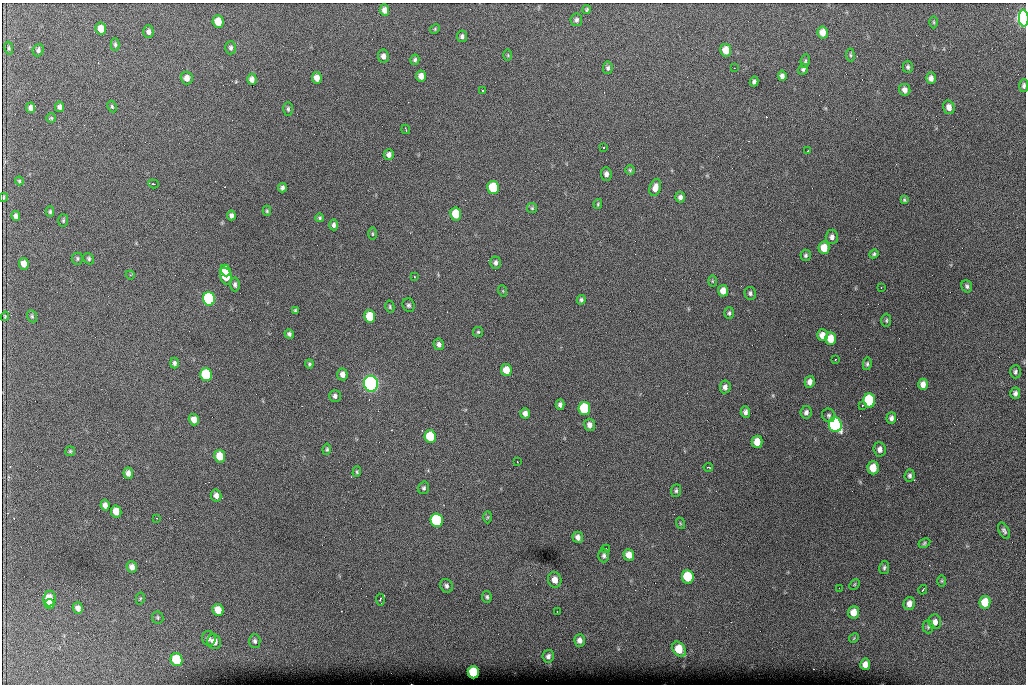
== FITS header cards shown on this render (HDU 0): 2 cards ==
NAXIS1  =                 1024 /fastest changing axis
NAXIS2  =                  682 /next to fastest changing axis

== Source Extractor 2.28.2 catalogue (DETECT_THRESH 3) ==
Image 1024 x 682 px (HDU 0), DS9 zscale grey, 1 PNG px = 1 image px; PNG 1028 x 686 px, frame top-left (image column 1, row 682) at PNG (2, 3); each listed source drawn as its Kron ellipse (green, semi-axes under 4 px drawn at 4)
Background 4150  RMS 42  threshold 126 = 3 sigma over >= 5 px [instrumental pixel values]
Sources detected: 186; all 186 listed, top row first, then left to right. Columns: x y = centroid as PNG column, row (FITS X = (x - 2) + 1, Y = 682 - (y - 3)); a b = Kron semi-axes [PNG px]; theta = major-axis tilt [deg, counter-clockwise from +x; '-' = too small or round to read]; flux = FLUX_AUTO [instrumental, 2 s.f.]
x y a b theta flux
384 10 5 5 - 1.4e+04
587 10 4 4 - 4.0e+03
1024 18 8 4 -87 9.3e+05
576 20 6 6 - 7.1e+03
218 22 6 5 - 5.1e+04
934 22 6 4 -89 3.1e+03
101 29 6 5 - 3.0e+04
435 29 5 4 - 3.2e+03
148 32 6 5 - 9.6e+03
823 33 6 5 - 2.6e+04
462 36 5 5 - 7.2e+03
115 44 6 4 -89 5.4e+03
9 48 7 4 -78 3.8e+03
231 48 6 5 - 6.4e+03
38 50 6 5 - 7.3e+03
726 50 6 5 - 3.8e+04
508 55 6 4 -89 3.3e+03
850 55 6 4 -81 4.5e+03
383 56 6 5 - 1.1e+04
415 60 5 4 - 6.0e+03
805 61 7 4 81 4.4e+03
908 67 6 5 - 5.7e+03
608 68 6 5 - 6.0e+03
734 68 2 2 - 2.3e+03
803 69 5 4 - 5.6e+03
421 76 6 5 - 1.8e+04
782 76 5 4 - 1.0e+04
187 78 6 6 - 1.9e+04
317 78 6 5 - 2.1e+04
931 78 6 5 - 1.2e+04
252 79 5 4 - 1.3e+04
754 82 5 4 - 7.3e+03
1024 86 6 4 89 7.5e+03
905 90 6 5 - 1.1e+04
483 91 3 2 - 4.3e+03
112 106 6 4 -63 4.1e+03
59 107 5 4 - 7.9e+03
949 107 7 5 -74 1.8e+04
31 108 5 4 - 9.7e+03
288 109 7 4 -90 5.2e+03
51 118 5 5 - 3.7e+03
406 129 5 2 - 3.7e+03
603 147 3 2 - 2.7e+03
808 151 3 2 - 2.3e+03
389 155 5 5 - 1.0e+04
630 170 5 5 - 3.9e+03
606 174 7 5 -85 1.0e+04
19 181 4 3 - 3.5e+03
153 184 5 4 - 3.9e+03
655 187 9 5 72 2.0e+04
282 188 4 4 - 7.3e+03
493 188 6 6 - 1.6e+05
4 197 4 2 - 3.4e+03
680 197 5 5 - 9.6e+03
904 200 4 3 - 3.8e+03
598 204 5 4 - 3.6e+03
532 208 5 5 - 3.8e+03
267 211 5 4 - 3.8e+03
50 212 5 4 - 4.2e+03
456 214 6 5 - 7.2e+04
231 215 5 4 - 8.0e+03
16 216 5 4 - 8.7e+03
320 218 4 4 - 4.0e+03
63 220 6 5 - 4.5e+03
334 225 5 4 - 7.8e+03
372 234 6 3 -90 3.0e+03
832 237 7 6 - 1.1e+04
824 248 6 5 - 4.2e+04
874 254 5 3 - 4.3e+03
806 255 5 5 - 5.4e+03
77 259 6 5 - 5.0e+03
89 259 6 5 - 5.4e+03
495 263 6 5 - 7.9e+03
24 264 6 5 - 2.1e+04
225 270 6 5 - 4.5e+04
130 275 4 4 - 3.3e+03
226 276 9 5 -72 1.1e+05
414 277 3 3 - 2.1e+03
712 281 6 4 90 3.4e+03
235 284 7 4 -85 7.3e+03
967 286 6 5 - 6.5e+03
881 287 3 2 - 3.4e+03
503 291 5 3 - 2.4e+03
723 291 6 5 - 2.3e+04
750 293 6 5 - 6.6e+03
209 299 7 6 - 6.2e+05
581 300 5 4 - 5.6e+03
409 305 7 6 - 6.5e+03
390 307 6 4 -76 4.1e+03
295 311 4 3 - 4.2e+03
729 313 6 5 - 4.9e+03
5 316 5 3 - 3.2e+03
32 316 6 4 -69 4.3e+03
370 316 6 5 - 6.8e+04
886 320 6 5 - 4.6e+03
478 332 5 5 - 3.7e+03
289 334 5 4 - 6.5e+03
822 335 6 5 - 2.3e+04
830 339 6 5 - 4.5e+04
439 344 6 5 - 9.2e+03
836 359 3 2 - 3.7e+03
174 363 5 4 - 6.6e+03
309 364 4 3 - 4.3e+03
867 364 6 4 80 5.1e+03
506 370 6 5 - 3.5e+04
1015 372 6 5 - 6.0e+03
206 374 6 6 - 1.8e+05
342 374 6 5 - 1.4e+04
810 382 6 5 - 1.3e+04
371 384 8 7 - 1.5e+06
923 384 6 5 - 1.8e+04
725 387 6 5 - 1.1e+04
1015 393 6 5 - 8.6e+03
335 396 6 5 - 8.0e+03
869 401 7 6 - 2.2e+05
560 405 5 4 - 8.0e+03
862 405 3 3 - 4.3e+03
584 408 6 6 - 1.8e+05
745 412 6 4 -86 9.0e+03
806 412 6 5 - 9.6e+03
525 413 5 5 - 1.3e+04
829 415 7 6 - 6.5e+03
891 418 6 4 87 9.2e+03
194 420 6 5 - 2.4e+04
590 425 6 5 - 1.3e+04
835 425 7 6 - 8.9e+05
430 436 6 5 - 1.2e+05
757 442 6 5 - 3.5e+04
327 449 5 4 - 4.3e+03
880 449 7 6 - 1.3e+04
70 451 5 5 - 3.7e+03
220 456 6 5 - 5.3e+04
517 462 2 2 - 1.9e+03
708 467 5 2 - 4.3e+03
873 468 6 5 - 4.4e+04
357 472 5 4 - 3.8e+03
128 473 5 4 - 1.3e+04
910 476 6 5 - 6.7e+03
424 488 6 5 - 5.9e+03
676 490 6 5 - 5.7e+03
216 495 6 5 - 1.2e+04
105 505 5 4 - 1.3e+04
116 511 6 5 - 3.6e+04
488 517 6 4 88 3.5e+03
157 518 2 2 - 2.3e+03
437 520 7 6 - 3.7e+05
680 523 6 3 -72 3.4e+03
1004 531 9 5 -62 7.0e+03
578 537 6 5 - 1.2e+04
924 543 6 4 29 4.1e+03
606 549 4 2 - 5.5e+03
629 555 6 5 - 2.7e+04
604 556 7 5 -90 6.7e+03
132 567 6 5 - 1.4e+04
884 568 6 5 - 5.8e+03
688 577 6 6 - 1.3e+05
555 580 8 6 -75 2.3e+04
942 581 5 3 - 3.4e+03
854 584 6 3 46 3.1e+03
446 586 7 6 - 8.6e+03
839 588 2 2 - 1.5e+03
923 590 5 2 - 2.8e+03
487 597 6 5 - 4.9e+03
49 598 8 6 84 4.9e+04
140 599 6 4 77 3.5e+03
380 600 6 3 -87 5.2e+03
985 602 6 5 - 6.8e+04
49 604 5 5 - 2.1e+04
909 604 6 5 - 1.8e+04
78 608 6 5 - 1.4e+04
218 610 6 5 - 4.3e+04
557 611 2 2 - 1.7e+03
854 612 6 5 - 3.0e+04
158 617 6 6 - 4.3e+03
935 622 7 6 - 1.6e+04
928 627 6 5 - 4.8e+03
209 638 8 6 -69 1.1e+04
854 638 5 4 - 3.1e+03
579 640 6 5 - 1.2e+04
255 641 7 5 -88 7.8e+03
214 642 7 6 - 2.5e+04
679 649 8 6 -54 6.7e+04
548 656 6 5 - 9.0e+03
177 660 6 6 - 1.4e+05
865 664 5 5 - 1.8e+04
473 672 6 5 - 1.3e+05
At the frame edge (FLAGS 8, measured only in part): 2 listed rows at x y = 1024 18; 1024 86

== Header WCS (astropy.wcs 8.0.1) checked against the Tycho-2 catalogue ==
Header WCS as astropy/WCSLIB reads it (CRVAL/CRPIX/CD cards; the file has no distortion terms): RA---TAN/DEC--TAN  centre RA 07:06:07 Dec +31:10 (106.53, +31.16 deg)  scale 1.44 arcsec/px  FOV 24.5' x 16.3'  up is -93 deg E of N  parity flipped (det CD > 0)
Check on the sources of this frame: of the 60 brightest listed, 8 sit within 2.2 arcsec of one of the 16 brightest Tycho-2 stars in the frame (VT <= 12.35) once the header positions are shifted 0.26 arcsec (0.06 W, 0.25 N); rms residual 0.85 arcsec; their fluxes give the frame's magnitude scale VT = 24.95 - 2.5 log10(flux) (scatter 0.19 mag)
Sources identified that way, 8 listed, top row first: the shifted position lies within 2.2 arcsec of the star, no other Tycho-2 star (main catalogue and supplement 1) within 4.4 arcsec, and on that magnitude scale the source's flux lands within +1.5 / -3 mag of the star's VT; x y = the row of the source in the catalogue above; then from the Tycho-2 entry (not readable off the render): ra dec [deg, ICRS J2000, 3 dp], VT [Tycho-2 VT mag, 2 dp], TYC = Tycho-2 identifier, HIP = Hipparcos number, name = IAU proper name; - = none
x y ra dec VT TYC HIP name
493 188 106.458 +31.151 12.35 2438-728-1 - -
206 374 106.551 +31.041 11.84 2438-663-1 - -
371 384 106.552 +31.106 9.20 2438-180-1 - -
869 401 106.550 +31.305 11.61 2438-184-1 - -
584 408 106.559 +31.192 11.79 2438-1039-1 - -
835 425 106.562 +31.292 10.01 2438-106-1 - -
437 520 106.614 +31.135 11.36 2438-550-1 - -
473 672 106.684 +31.152 11.76 2438-931-1 - -